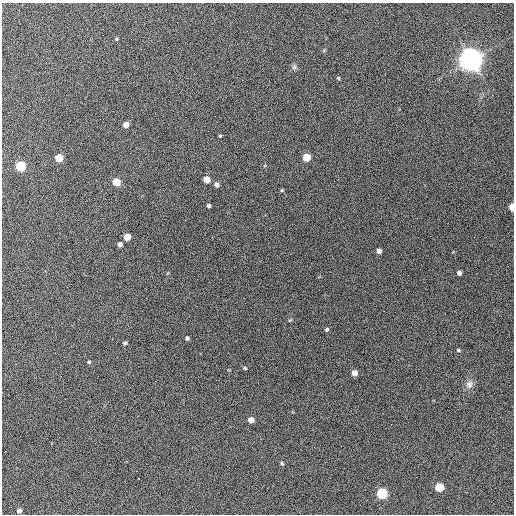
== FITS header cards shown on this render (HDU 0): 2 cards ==
NAXIS1  =                  512 / Axis length
NAXIS2  =                  512 / Axis length

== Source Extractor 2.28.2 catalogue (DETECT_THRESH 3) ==
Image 512 x 512 px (HDU 0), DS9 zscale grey, 1 PNG px = 1 image px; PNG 516 x 516 px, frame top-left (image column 1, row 512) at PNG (2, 3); no overlay
Background 838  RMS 30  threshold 90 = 3 sigma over >= 5 px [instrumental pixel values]
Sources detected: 38; all 38 listed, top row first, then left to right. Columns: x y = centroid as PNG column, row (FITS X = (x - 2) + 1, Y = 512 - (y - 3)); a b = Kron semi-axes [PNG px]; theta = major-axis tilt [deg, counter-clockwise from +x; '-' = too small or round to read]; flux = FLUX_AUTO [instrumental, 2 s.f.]
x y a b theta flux
247 31 2 2 - 1.8e+03
117 39 5 3 - 2.0e+03
471 60 9 8 - 2.5e+06
294 67 6 6 - 4.2e+03
338 78 5 4 - 2.4e+03
126 125 5 5 - 1.4e+04
220 136 4 3 - 2.2e+03
306 157 5 5 - 5.2e+04
59 158 5 5 - 4.5e+04
21 166 5 5 - 1.3e+05
207 179 5 5 - 2.6e+04
116 182 5 5 - 5.7e+04
217 184 6 5 - 5.4e+03
282 190 5 3 - 1.9e+03
209 205 4 3 - 3.5e+03
512 207 5 3 - 3.6e+04
127 237 5 5 - 3.2e+04
120 244 4 4 - 7.3e+03
379 251 4 4 - 8.2e+03
459 273 4 4 - 6.2e+03
408 275 2 2 - 9.5e+02
384 311 3 2 - 3.0e+03
327 329 5 4 - 3.6e+03
187 338 4 3 - 3.8e+03
125 343 4 3 - 3.9e+03
458 350 5 4 - 2.3e+03
89 362 4 4 - 2.6e+03
16 364 2 2 - 9.8e+02
245 368 5 3 - 2.2e+03
354 373 5 5 - 1.7e+04
469 384 11 9 88 1.1e+04
65 399 2 2 - 1.1e+03
251 420 5 5 - 1.6e+04
282 463 5 3 - 2.5e+03
139 479 3 2 - 3.3e+03
439 487 5 5 - 7.3e+04
382 493 5 5 - 2.1e+05
19 510 4 4 - 7.1e+03
At the frame edge (FLAGS 8, measured only in part): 1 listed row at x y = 512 207